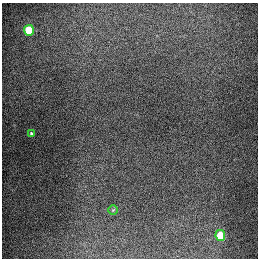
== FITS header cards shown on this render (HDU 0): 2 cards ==
NAXIS1  =                  256
NAXIS2  =                  256

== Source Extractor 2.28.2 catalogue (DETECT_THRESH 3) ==
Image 256 x 256 px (HDU 0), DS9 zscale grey, 1 PNG px = 1 image px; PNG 260 x 260 px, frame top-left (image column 1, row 256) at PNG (2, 3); each listed source drawn as its Kron ellipse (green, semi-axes under 4 px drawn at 4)
Background 1300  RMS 27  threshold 80.4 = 3 sigma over >= 5 px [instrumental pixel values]
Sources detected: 4; all 4 listed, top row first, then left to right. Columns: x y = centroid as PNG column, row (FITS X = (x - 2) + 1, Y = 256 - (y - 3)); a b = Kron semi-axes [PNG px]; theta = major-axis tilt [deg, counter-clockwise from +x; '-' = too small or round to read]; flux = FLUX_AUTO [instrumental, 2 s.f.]
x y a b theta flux
29 30 5 5 - 91000
31 133 4 3 - 2500
113 210 5 4 - 2000
220 236 5 5 - 68000